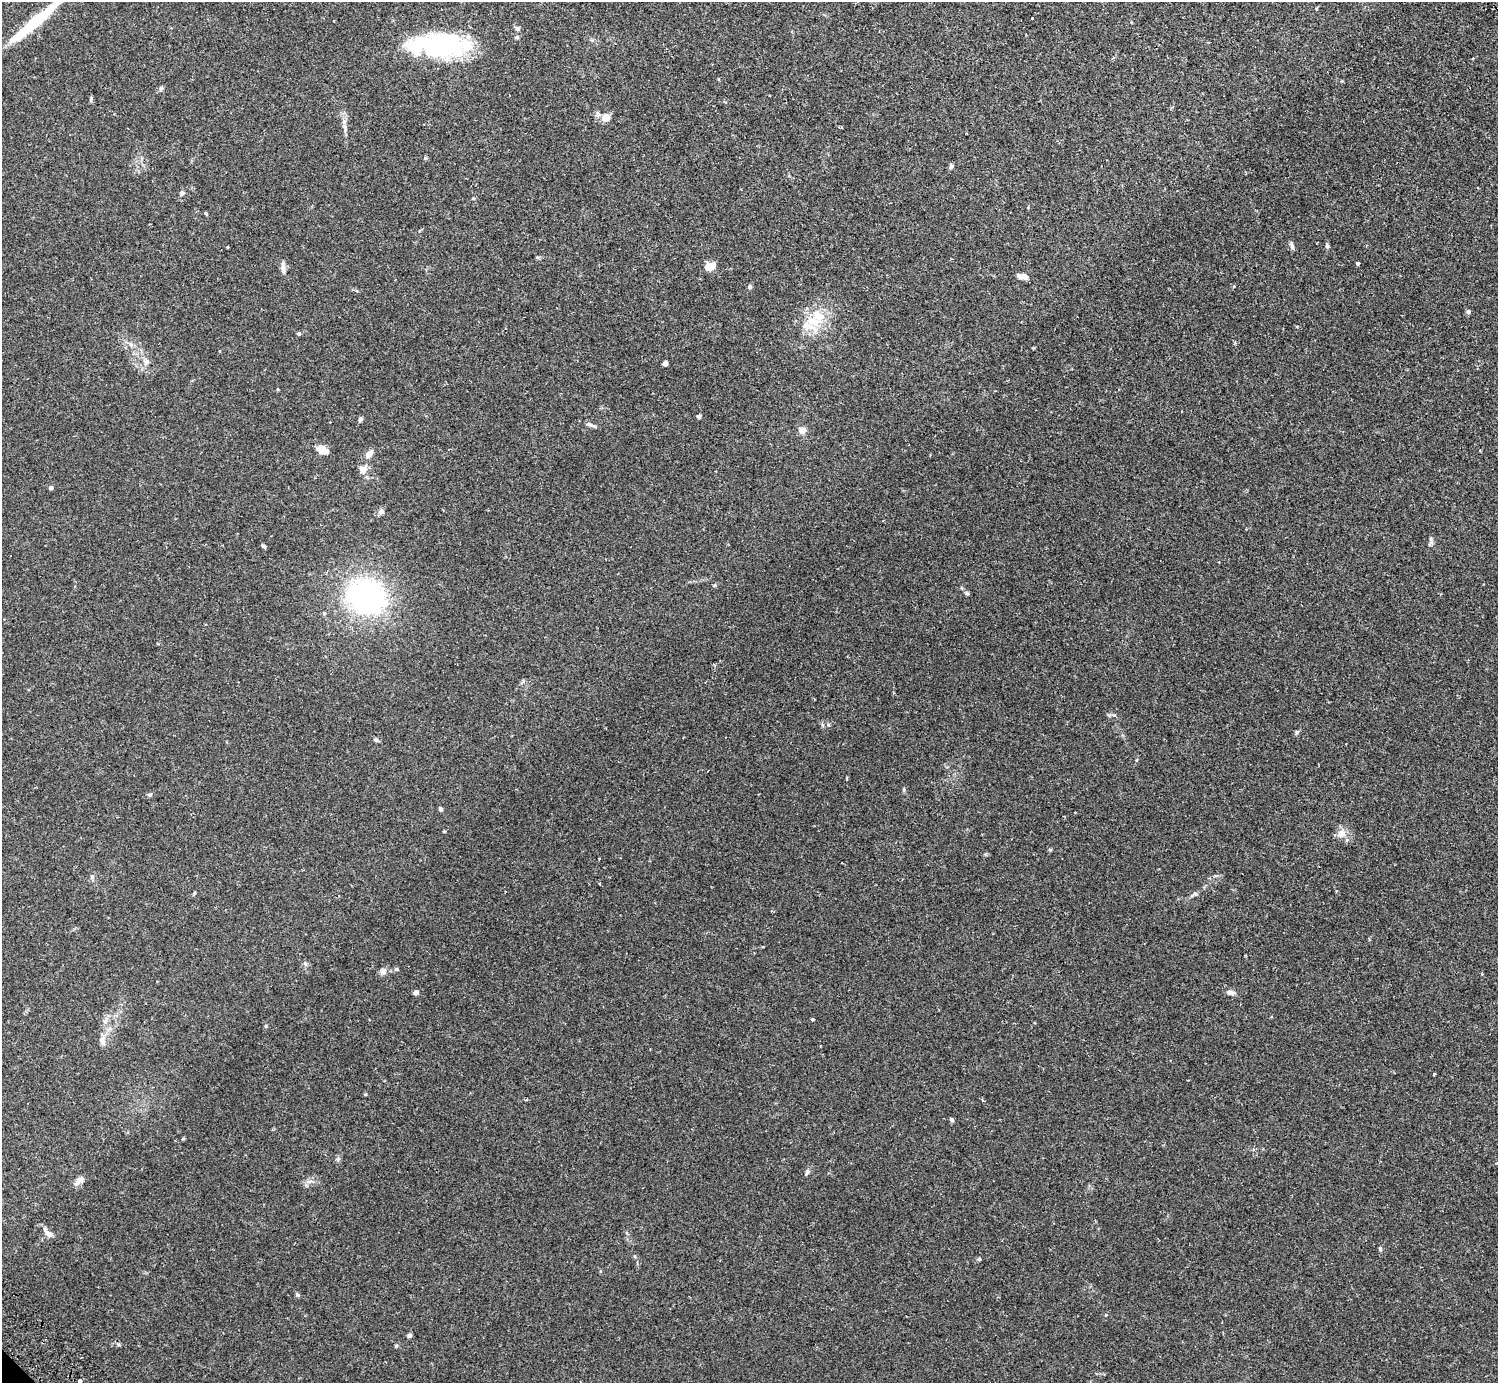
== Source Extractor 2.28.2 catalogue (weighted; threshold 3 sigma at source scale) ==
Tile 10 of 4 x 4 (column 2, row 3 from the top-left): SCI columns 1541-3036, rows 1583-2963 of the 6071 x 6068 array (HDU 1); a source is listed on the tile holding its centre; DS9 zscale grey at full resolution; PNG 1500 x 1385 px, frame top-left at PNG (2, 2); no overlay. Shown black and unused: <1% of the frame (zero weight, under 2 of 3 exposures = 3% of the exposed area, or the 3 px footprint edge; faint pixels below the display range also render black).
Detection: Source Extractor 2.28.2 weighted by HDU 2 'WHT'; one run over the whole footprint, this tile lists its part. Background 0.0574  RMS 0.0053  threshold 0.0239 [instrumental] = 3 sigma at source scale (4.5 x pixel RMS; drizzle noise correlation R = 1.50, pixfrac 1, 0.05/0.05 arcsec/px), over >= 5 px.
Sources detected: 71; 3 inside a brighter object's white glare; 1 cosmic-ray / hot-pixel residue — not listed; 4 inside a brighter listed object's ellipse — not listed separately; the other 63 listed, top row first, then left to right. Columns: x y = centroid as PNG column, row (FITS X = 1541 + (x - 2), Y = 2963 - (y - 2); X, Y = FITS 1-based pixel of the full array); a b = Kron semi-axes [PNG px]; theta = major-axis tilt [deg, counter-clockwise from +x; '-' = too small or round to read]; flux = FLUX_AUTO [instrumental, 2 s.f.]
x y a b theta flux
46 13 59 11 42 19
1032 18 3 3 - 0.93
517 28 7 6 - 1.2
437 47 67 22 0 67
161 88 7 5 74 0.92
91 99 6 4 88 0.69
605 118 10 8 11 4.6
345 130 8 4 89 1.2
425 158 5 4 - 0.54
951 166 7 5 73 0.97
182 193 6 6 - 1.1
1292 246 10 5 -75 1.2
1327 246 6 4 -88 0.99
227 247 3 2 - 0.39
1358 263 3 3 - 1
711 266 11 7 31 5.6
283 268 15 5 -84 2.1
1022 276 11 6 -8 3.2
749 287 5 5 - 1
1468 312 5 4 - 1.3
813 321 22 15 -18 12
299 334 4 4 - 0.95
146 361 8 7 - 1.9
665 363 5 4 - 1.5
278 389 3 3 - 0.46
699 416 5 5 - 0.83
360 419 6 4 69 1.1
590 425 14 4 -22 1.5
802 430 9 8 - 2.6
322 449 12 10 0 4
369 454 12 7 51 2.9
363 469 12 10 60 3.6
51 488 5 5 - 0.86
381 512 8 6 16 1.6
1431 541 11 2 90 0.98
264 546 6 4 -44 0.86
715 585 5 4 - 0.75
967 593 7 4 -26 0.87
366 596 37 32 -29 100
324 613 5 4 - 0.71
149 795 7 4 7 0.82
440 809 5 4 - 1.1
444 832 3 3 - 0.55
1341 834 10 9 - 3.9
599 883 3 3 - 0.53
305 963 7 5 -67 1
396 969 5 5 - 0.68
383 971 9 8 - 2.1
1230 992 10 7 -12 1.7
416 993 4 4 - 3
812 1019 3 3 - 0.73
102 1041 13 6 -80 2.3
1434 1074 4 2 - 0.44
952 1120 5 4 - 1
807 1172 8 5 54 0.99
79 1181 15 7 42 2.6
309 1181 10 4 13 1.5
48 1233 17 7 -37 2.8
1380 1248 7 3 -90 0.65
979 1259 5 4 - 0.63
297 1295 6 5 - 0.81
409 1335 5 4 - 1.4
80 1381 4 3 - 3.4
Isophote crosses this tile's border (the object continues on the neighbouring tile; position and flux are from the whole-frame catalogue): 2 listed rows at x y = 46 13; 80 1381
Unlisted compact peaks at least as high as the median listed source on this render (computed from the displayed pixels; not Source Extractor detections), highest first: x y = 1297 732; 376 740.